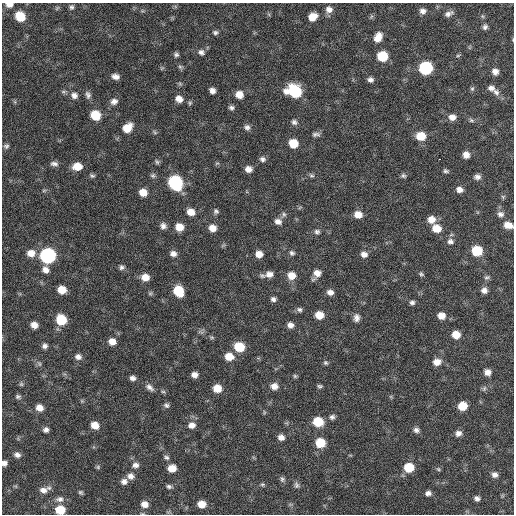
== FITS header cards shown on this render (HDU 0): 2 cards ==
NAXIS1  =                  512 / Axis length
NAXIS2  =                  512 / Axis length

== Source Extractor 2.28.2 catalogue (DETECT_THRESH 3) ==
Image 512 x 512 px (HDU 0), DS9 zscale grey, 1 PNG px = 1 image px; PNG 516 x 516 px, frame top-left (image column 1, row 512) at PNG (2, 3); no overlay
Background 62.7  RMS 8.5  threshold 25.6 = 3 sigma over >= 5 px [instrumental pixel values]
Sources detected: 170; all 170 listed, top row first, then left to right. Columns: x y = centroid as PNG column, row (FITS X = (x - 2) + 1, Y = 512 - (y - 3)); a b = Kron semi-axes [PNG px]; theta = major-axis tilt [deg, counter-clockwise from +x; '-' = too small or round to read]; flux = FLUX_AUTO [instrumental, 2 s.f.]
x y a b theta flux
9 4 7 5 1 3500
71 7 7 6 - 1400
57 8 7 4 45 810
329 9 8 8 - 3300
142 11 6 4 17 780
423 11 8 6 -1 2500
449 14 11 6 22 2300
20 16 8 7 - 14000
482 16 6 3 -71 650
313 17 8 7 - 7100
485 27 6 5 - 1600
215 32 6 5 - 1400
379 35 9 7 3 3800
377 39 9 7 -2 3400
201 52 9 7 -35 2100
176 55 5 5 - 1400
458 55 6 4 3 740
382 56 8 7 - 20000
180 67 7 5 -43 1100
162 68 6 4 44 690
425 68 8 8 - 61000
495 72 7 6 - 3000
115 76 8 6 -14 2900
370 80 6 5 - 2000
180 84 6 4 -19 830
491 88 9 7 -25 2500
472 89 7 5 53 980
212 91 6 5 - 2800
294 91 11 9 -19 40000
496 92 10 8 -53 2700
239 94 7 7 - 6000
74 95 9 8 - 3000
88 95 10 7 -75 2200
179 99 8 7 - 3900
114 101 9 7 18 2900
190 103 6 5 - 890
231 108 6 6 - 1600
95 115 8 7 - 16000
452 117 9 7 -7 3900
471 120 7 5 -17 1200
294 122 8 7 - 1900
247 127 8 7 - 2000
127 128 9 7 40 9900
154 132 8 4 -42 850
316 134 11 5 2 1700
421 136 9 7 -6 11000
293 143 8 7 - 11000
6 146 7 6 - 1400
466 155 7 6 - 4100
262 159 7 7 - 1800
439 159 2 2 - 5000
157 162 7 5 -46 1100
217 163 6 3 18 720
54 164 10 6 -3 2100
77 166 9 7 3 7800
248 169 7 6 - 3800
446 171 7 5 -22 1200
311 175 7 6 - 1200
92 176 7 5 -19 1100
153 176 7 7 - 1300
403 176 7 6 - 1200
477 177 8 6 2 2200
175 183 9 8 - 79000
44 190 6 4 2 820
459 190 7 6 - 3200
143 192 7 6 - 6400
503 197 6 5 - 870
300 207 6 4 20 720
216 211 7 6 - 1500
191 212 8 7 - 5400
500 214 9 7 -4 2500
284 215 9 6 61 1600
358 215 7 6 - 5800
431 220 8 8 - 5300
278 221 9 7 -18 3100
508 225 10 7 -13 5300
163 226 8 7 - 2500
179 227 8 7 - 7100
212 228 8 7 - 5000
436 228 9 8 - 8500
317 232 7 7 - 1600
450 241 9 7 -7 2400
477 251 8 7 - 21000
31 253 8 7 - 5500
292 253 7 6 - 1500
173 254 7 6 - 3000
259 254 7 6 - 4500
364 254 8 7 - 2900
48 256 8 8 - 130000
122 267 7 6 - 1500
45 270 8 7 - 3400
269 274 10 8 5 4200
317 274 10 6 56 4700
421 274 6 5 - 980
291 275 8 8 - 6400
145 277 8 7 - 5900
487 277 8 5 18 1200
62 290 7 6 - 8600
484 290 7 7 - 2800
178 291 9 7 -57 17000
330 292 7 6 - 2800
150 293 6 5 - 900
273 299 6 5 - 1800
412 302 6 5 - 1600
299 309 7 6 - 1500
319 315 7 6 - 7900
441 316 8 7 - 5000
356 318 9 7 87 2800
61 320 8 7 - 19000
34 325 6 5 - 4400
290 325 7 6 - 2900
456 335 7 6 - 7400
212 337 7 4 -19 930
112 342 8 7 - 5000
45 346 6 6 - 1900
239 347 8 8 - 16000
78 357 8 7 - 2800
229 357 8 7 - 8200
437 362 9 7 10 4800
326 363 6 6 - 1100
39 364 7 5 -60 1100
487 372 7 6 - 3600
195 375 6 5 - 3200
295 376 5 5 - 860
133 378 7 5 -17 2300
21 384 6 6 - 920
274 386 8 7 - 4000
320 386 6 5 - 1000
150 387 10 6 -42 2600
217 388 7 7 - 8500
484 388 8 5 64 1300
163 392 6 4 -1 850
18 397 7 6 - 1300
82 401 6 4 -45 730
166 405 7 6 - 1500
462 406 7 7 - 11000
39 408 7 7 - 5000
264 412 6 3 -73 610
332 417 7 6 - 1700
318 422 8 7 - 18000
95 425 8 6 -34 5900
192 425 9 8 - 3700
46 430 6 6 - 2000
416 430 8 7 - 2100
458 433 7 6 - 2800
281 437 7 6 - 3300
320 443 8 7 - 15000
17 455 7 6 - 2400
166 457 8 5 -27 1300
4 463 5 5 - 2400
135 465 8 7 - 2700
98 467 6 5 - 850
409 467 8 7 - 16000
172 468 7 7 - 6900
438 469 6 5 - 870
495 475 7 7 - 2600
131 476 8 7 - 3000
282 479 8 6 -62 1400
124 481 8 7 - 2500
262 484 6 5 - 920
296 485 9 6 -77 1600
169 486 8 6 -14 1500
43 490 10 8 -2 3800
81 492 5 5 - 990
428 493 6 5 - 2300
477 498 6 5 - 2000
60 499 11 8 2 2900
145 504 8 7 - 4500
202 504 7 6 - 6800
60 510 7 7 - 14000
At the frame edge (FLAGS 8, measured only in part): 5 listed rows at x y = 9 4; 508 225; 4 463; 145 504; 60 510